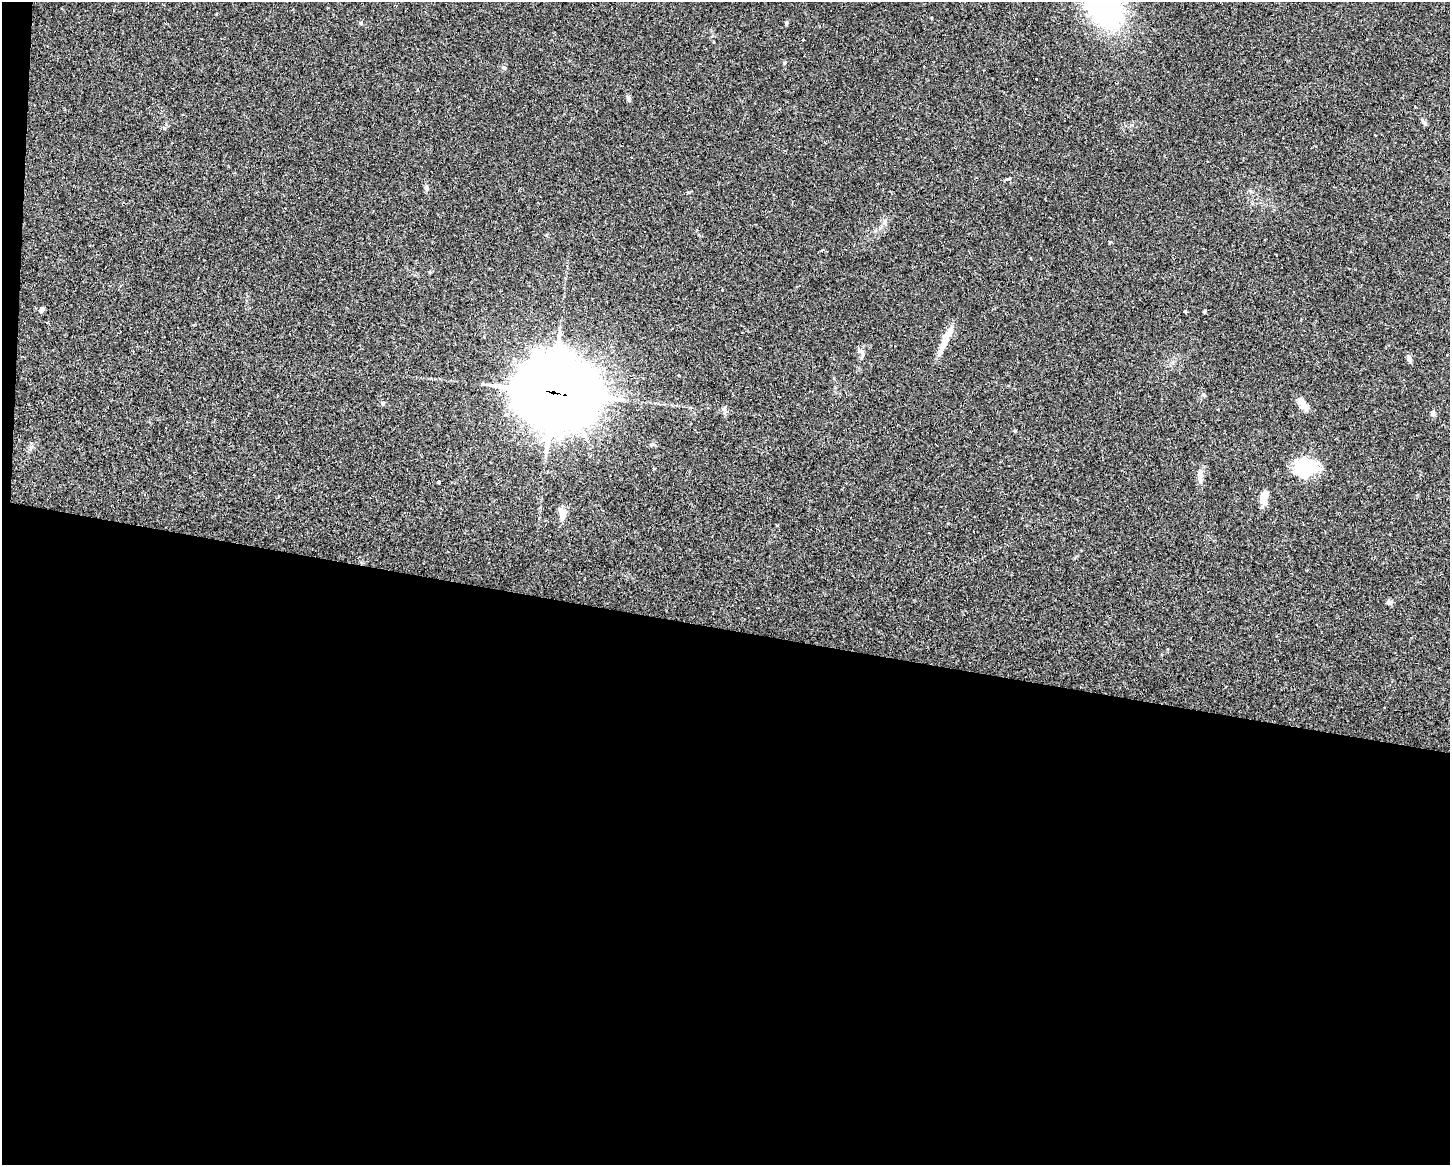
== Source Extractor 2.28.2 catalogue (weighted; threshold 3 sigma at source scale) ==
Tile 10 of 3 x 4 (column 1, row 4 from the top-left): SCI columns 298-1745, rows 18-1180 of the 4749 x 4707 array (HDU 1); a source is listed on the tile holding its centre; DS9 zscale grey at full resolution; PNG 1452 x 1167 px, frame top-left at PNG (2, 2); no overlay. Shown black and unused: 47% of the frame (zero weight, under 2 of 3 exposures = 4% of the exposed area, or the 3 px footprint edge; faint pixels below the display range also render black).
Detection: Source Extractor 2.28.2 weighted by HDU 2 'WHT'; one run over the whole footprint, this tile lists its part. Background 0.0342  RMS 0.0051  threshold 0.0231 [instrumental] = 3 sigma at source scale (4.5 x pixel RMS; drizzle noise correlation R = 1.50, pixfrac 1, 0.05/0.05 arcsec/px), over >= 5 px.
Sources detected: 37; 2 inside a brighter object's white glare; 4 cosmic-ray / hot-pixel residue — not listed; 1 inside a brighter listed object's ellipse — not listed separately; the other 30 listed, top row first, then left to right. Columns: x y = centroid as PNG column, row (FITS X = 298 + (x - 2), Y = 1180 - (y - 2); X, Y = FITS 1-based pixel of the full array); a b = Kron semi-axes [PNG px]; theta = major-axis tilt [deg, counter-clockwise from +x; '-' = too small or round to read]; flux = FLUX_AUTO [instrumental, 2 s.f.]
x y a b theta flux
361 23 5 4 - 0.72
786 23 6 4 -89 0.73
803 40 3 3 - 1
504 68 6 5 - 1.1
1036 79 2 2 - 0.49
628 98 7 5 -70 1.2
1424 122 12 4 -59 1.2
1375 135 3 3 - 0.61
1008 179 10 3 10 0.7
426 187 7 6 - 1.1
885 222 10 4 89 1.4
41 309 7 5 64 1.4
1185 311 3 3 - 3.6
1204 312 5 3 - 0.57
945 340 36 7 65 8.5
760 348 3 2 - 0.36
861 351 8 6 -43 1.7
1409 359 8 6 -59 1.6
553 392 30 26 -17 3900
1203 395 6 5 - 0.86
383 403 6 5 - 0.89
1303 403 19 9 -49 4
1433 413 7 6 - 1.2
652 444 6 4 43 0.76
1308 466 30 18 -23 19
1200 475 11 6 -40 1.9
438 482 3 3 - 0.91
1264 497 15 8 78 6
562 514 17 9 -88 4.3
1390 602 8 6 -13 1.4
Overlapping masked pixels (flux is a lower limit): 1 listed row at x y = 553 392
Unlisted compact peaks at least as high as the median listed source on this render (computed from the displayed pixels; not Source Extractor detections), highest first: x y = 784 63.